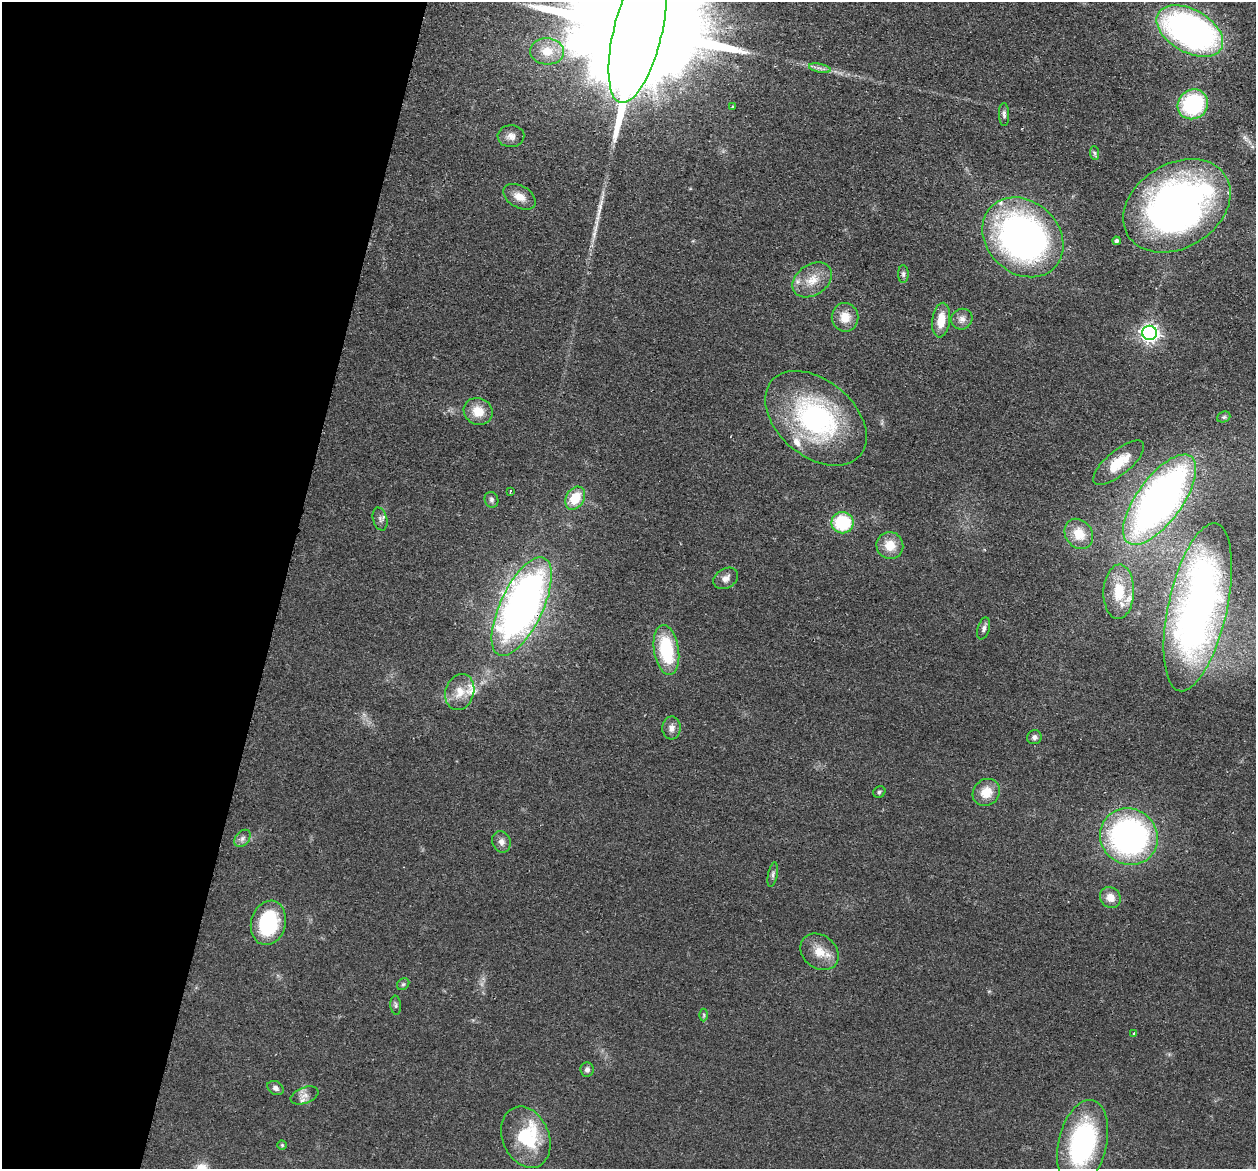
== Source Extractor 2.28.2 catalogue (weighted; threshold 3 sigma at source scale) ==
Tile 9 of 4 x 4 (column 1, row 3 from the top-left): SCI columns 15-1268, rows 1466-2632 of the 5045 x 5146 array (HDU 1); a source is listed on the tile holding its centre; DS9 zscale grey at full resolution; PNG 1258 x 1171 px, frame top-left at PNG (2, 2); each listed source drawn as its Kron ellipse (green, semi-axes under 4 px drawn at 4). Shown black and unused: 22% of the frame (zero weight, under 2 of 3 exposures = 3% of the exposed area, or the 3 px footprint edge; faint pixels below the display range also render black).
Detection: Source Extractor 2.28.2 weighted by HDU 2 'WHT'; one run over the whole footprint, this tile lists its part. Background 0.0513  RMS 0.0067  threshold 0.0299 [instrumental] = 3 sigma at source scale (4.5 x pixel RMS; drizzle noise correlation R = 1.50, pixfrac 1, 0.05/0.05 arcsec/px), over >= 5 px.
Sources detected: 65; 6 inside a brighter listed object's ellipse — not listed separately; the other 59 listed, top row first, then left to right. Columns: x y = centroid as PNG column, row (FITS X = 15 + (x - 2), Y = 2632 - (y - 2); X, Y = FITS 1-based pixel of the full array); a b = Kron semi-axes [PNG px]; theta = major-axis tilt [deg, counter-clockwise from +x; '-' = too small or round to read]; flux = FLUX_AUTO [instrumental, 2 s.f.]
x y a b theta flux
1190 31 36 21 -30 250
638 32 72 24 76 57000
547 51 17 13 -3 11
820 68 11 3 -11 2.2
1193 104 16 14 39 62
732 107 3 3 - 0.99
1004 114 11 5 -89 2
511 136 13 11 2 4.6
1094 153 7 4 -88 1.2
519 197 18 11 -29 7.4
1177 206 57 42 31 320
1023 237 44 36 -43 270
1117 241 4 3 - 1.6
903 274 9 5 -90 1.5
812 280 21 15 34 12
845 317 14 13 - 9.6
962 319 11 10 - 3.8
941 320 17 8 82 11
1150 333 7 7 - 260
478 411 15 13 -29 11
1224 417 7 5 21 1.1
816 418 58 38 -40 110
1119 463 31 12 40 17
510 491 4 3 - 0.72
575 498 12 9 58 16
491 500 8 6 -65 1.8
1160 500 53 22 54 370
380 519 12 7 -73 2.5
842 523 11 10 - 39
1079 534 16 13 -54 12
890 545 13 13 - 11
726 578 13 9 31 4.1
1119 592 27 15 88 18
522 607 53 21 65 380
1198 607 86 29 77 340
984 628 11 6 74 2.2
666 650 25 12 -81 41
460 692 18 14 73 11
672 728 11 9 87 3.8
1034 737 7 7 - 2
879 792 6 5 - 1.3
986 792 14 12 45 11
1129 837 29 28 - 180
242 838 10 6 51 2.7
501 842 11 9 -68 3.6
773 874 12 4 78 1.8
1110 897 11 10 - 6.7
268 923 22 17 76 52
819 952 21 16 -40 12
403 984 7 5 43 1.3
396 1005 9 5 -86 1.5
704 1015 6 4 -90 1
1134 1034 4 3 - 1.2
587 1069 7 6 - 2.2
275 1088 9 6 -29 2.3
305 1095 14 8 20 3.9
526 1137 32 23 -67 38
1083 1143 44 24 76 110
282 1145 5 4 - 0.78
Overlapping masked pixels (flux is a lower limit): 1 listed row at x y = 522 607
Isophote crosses this tile's border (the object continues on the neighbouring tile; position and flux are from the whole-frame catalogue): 2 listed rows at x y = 638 32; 1083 1143